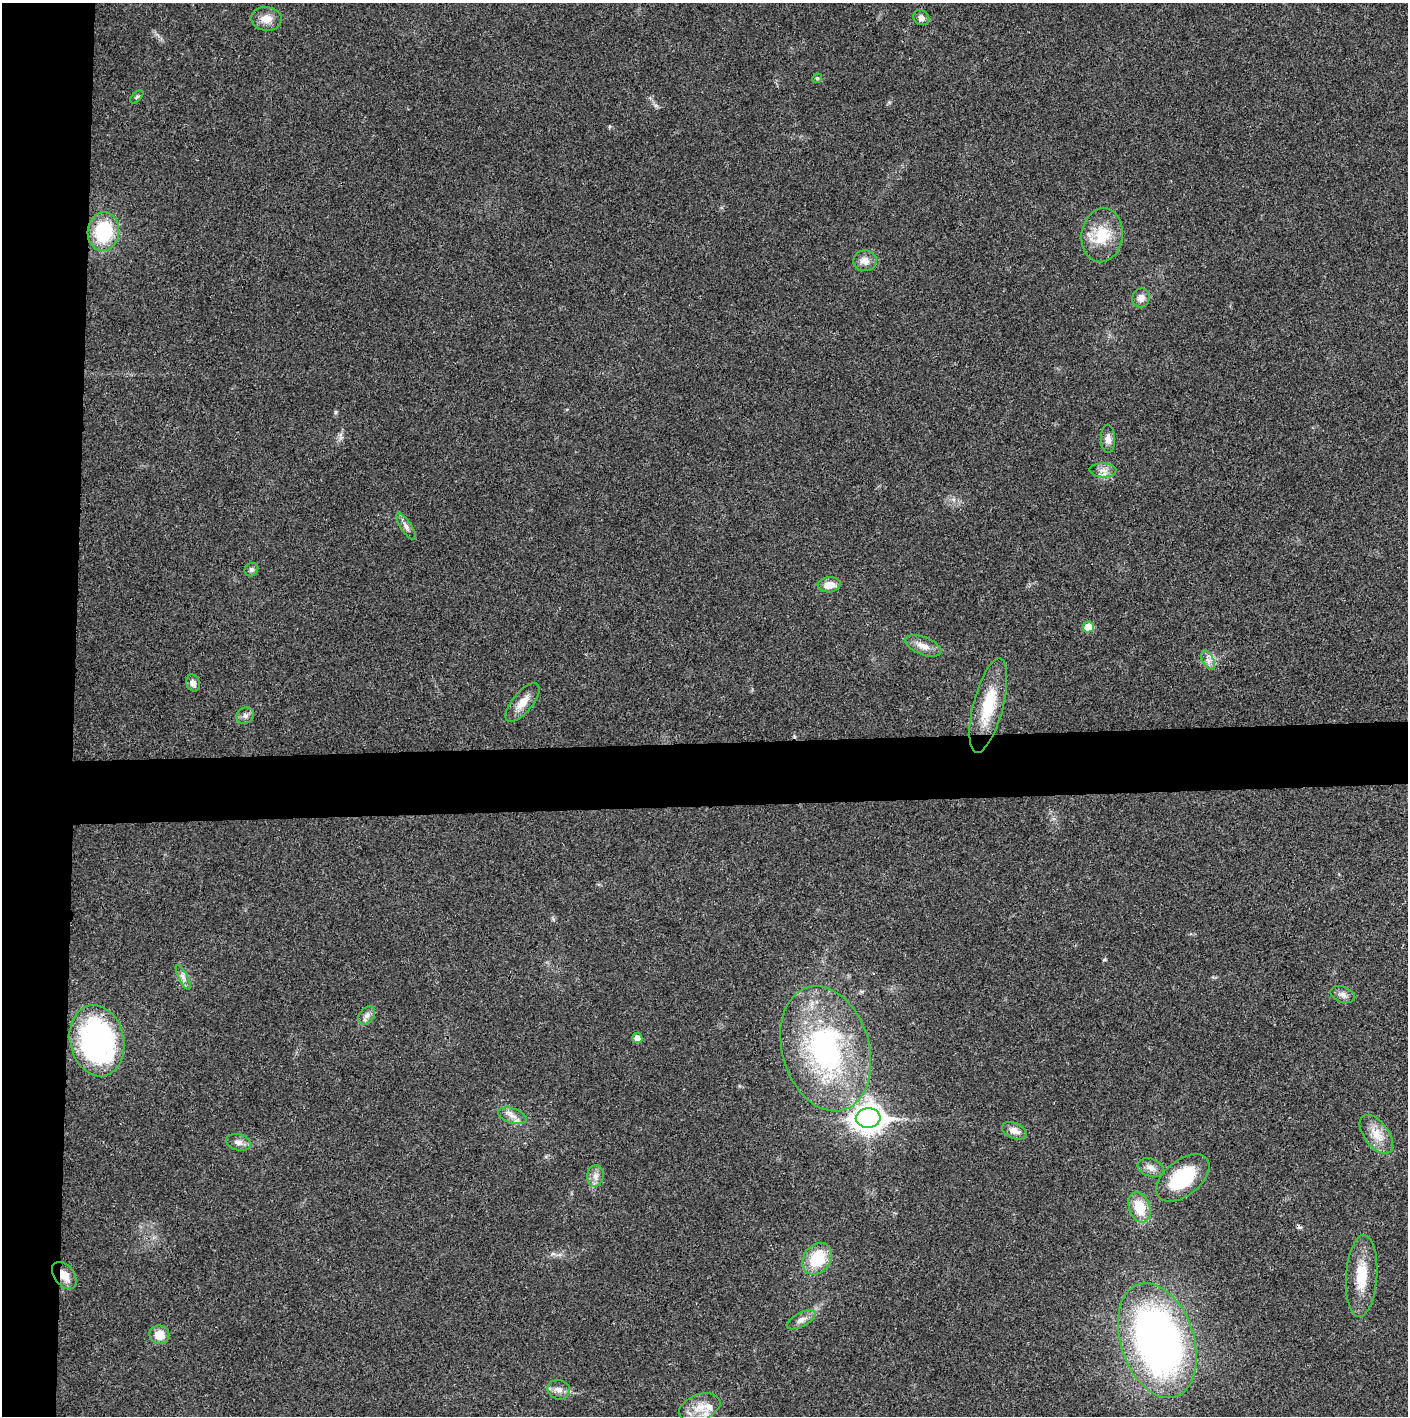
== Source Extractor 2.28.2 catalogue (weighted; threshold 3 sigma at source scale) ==
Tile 4 of 3 x 3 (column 1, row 2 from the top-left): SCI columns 4-1409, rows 1416-2829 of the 4221 x 4243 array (HDU 1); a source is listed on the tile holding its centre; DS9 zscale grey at full resolution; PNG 1410 x 1418 px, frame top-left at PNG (2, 3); each listed source drawn as its Kron ellipse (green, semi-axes under 4 px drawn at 4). Shown black and unused: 9% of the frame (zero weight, under 3 of 4 exposures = <1% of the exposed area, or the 3 px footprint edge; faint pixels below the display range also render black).
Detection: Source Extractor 2.28.2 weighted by HDU 2 'WHT'; one run over the whole footprint, this tile lists its part. Background 0.0195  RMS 0.0041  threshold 0.0185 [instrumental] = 3 sigma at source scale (4.5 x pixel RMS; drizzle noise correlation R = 1.50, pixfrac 1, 0.05/0.05 arcsec/px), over >= 5 px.
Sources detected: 45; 1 cosmic-ray / hot-pixel residue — neither listed nor drawn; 1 inside a brighter listed object's ellipse — not listed separately; the other 43 listed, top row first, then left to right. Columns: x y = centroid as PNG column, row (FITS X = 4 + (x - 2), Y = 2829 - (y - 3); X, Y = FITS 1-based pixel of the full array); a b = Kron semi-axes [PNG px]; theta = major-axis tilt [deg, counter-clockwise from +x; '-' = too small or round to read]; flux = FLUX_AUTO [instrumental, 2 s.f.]
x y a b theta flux
921 18 8 7 - 2.1
266 19 15 12 -6 4.7
817 78 5 4 - 0.55
137 97 8 3 45 0.6
103 232 19 15 82 26
1102 235 27 20 82 14
865 261 11 10 - 3.3
1141 298 9 8 - 2.5
1108 439 14 7 -88 2.7
1103 470 13 7 -2 2.7
406 526 15 5 -56 1.8
251 570 7 6 - 1.1
829 585 11 7 6 4.5
1088 627 6 5 - 7.3
923 646 19 9 -21 4
1208 660 10 5 -63 1.9
193 683 8 7 - 2.2
523 702 24 10 50 5
988 705 48 15 75 19
245 715 9 7 26 1.7
183 977 13 4 -64 1.8
1343 995 12 8 -21 2.1
367 1016 10 7 50 1.8
637 1038 5 5 - 3.1
97 1041 36 27 -77 79
826 1049 64 43 -74 77
512 1116 15 7 -19 2.9
868 1118 12 9 3 450
1014 1131 13 7 -24 3.5
1376 1134 22 12 -53 6.8
238 1142 12 8 -15 2.4
1151 1168 13 9 -18 2.9
595 1176 11 8 82 2.4
1183 1178 31 17 38 26
1140 1207 16 10 -70 11
817 1259 17 13 53 17
64 1275 15 10 -52 4.7
1362 1276 41 15 86 13
801 1320 16 7 28 2.4
159 1335 10 9 - 5.8
1157 1341 59 36 -72 240
559 1390 11 9 -18 2.5
700 1407 21 13 19 6.8
Overlapping masked pixels (flux is a lower limit): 1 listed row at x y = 64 1275
Unlisted compact peaks at least as high as the median listed source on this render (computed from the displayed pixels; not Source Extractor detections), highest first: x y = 335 412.